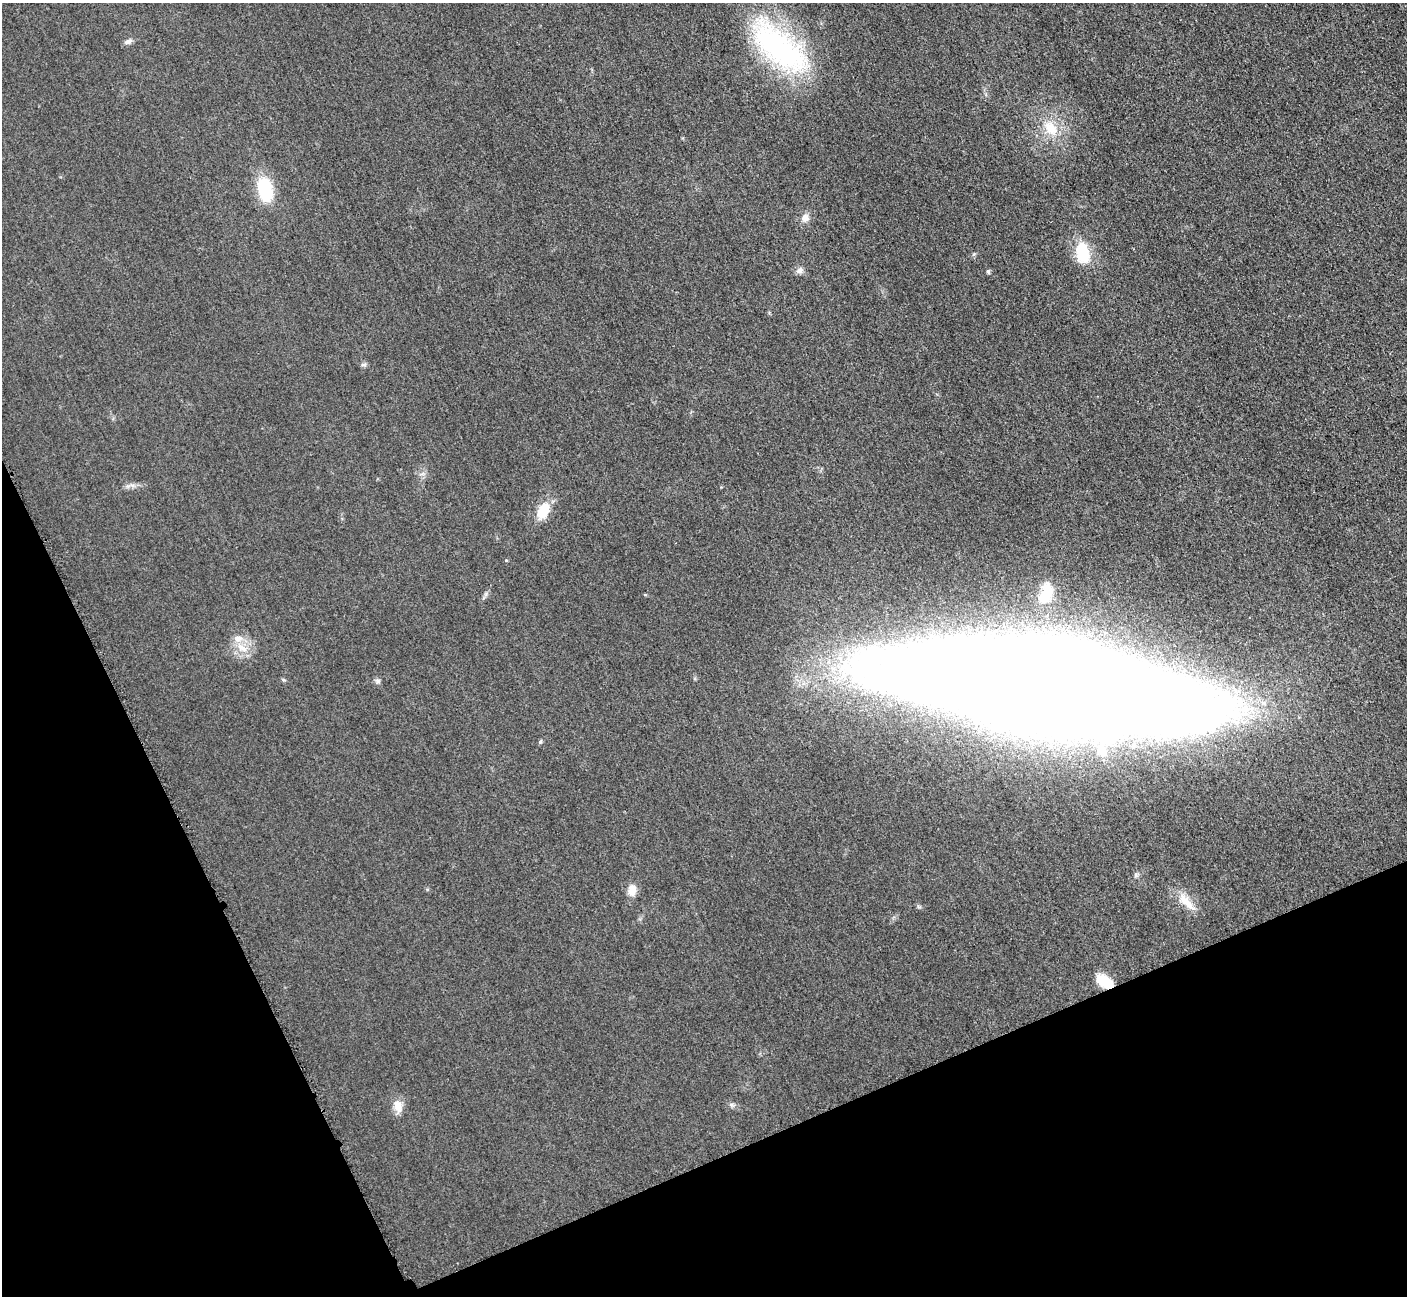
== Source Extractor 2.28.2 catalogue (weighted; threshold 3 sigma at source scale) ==
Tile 14 of 4 x 4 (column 2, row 4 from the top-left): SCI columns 1470-2874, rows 195-1488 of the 5705 x 5671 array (HDU 1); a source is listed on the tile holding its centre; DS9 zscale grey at full resolution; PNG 1409 x 1298 px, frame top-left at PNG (2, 3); no overlay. Shown black and unused: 22% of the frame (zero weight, under 3 of 5 exposures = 4% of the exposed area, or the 3 px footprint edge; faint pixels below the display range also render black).
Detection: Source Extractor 2.28.2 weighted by HDU 2 'WHT'; one run over the whole footprint, this tile lists its part. Background 0.0196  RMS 0.0051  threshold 0.0227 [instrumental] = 3 sigma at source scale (4.5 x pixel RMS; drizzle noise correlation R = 1.50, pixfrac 1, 0.05/0.05 arcsec/px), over >= 5 px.
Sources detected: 21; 1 inside a brighter listed object's ellipse — not listed separately; the other 20 listed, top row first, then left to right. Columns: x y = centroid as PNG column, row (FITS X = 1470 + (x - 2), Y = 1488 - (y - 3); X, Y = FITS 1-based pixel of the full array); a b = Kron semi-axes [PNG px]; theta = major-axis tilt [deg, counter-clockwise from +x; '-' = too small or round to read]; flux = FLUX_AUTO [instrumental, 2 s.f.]
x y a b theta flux
128 42 10 6 24 1.7
779 48 85 36 -42 89
1051 128 25 16 -46 12
265 190 25 14 -75 25
805 218 10 9 - 3.1
1082 252 24 15 -83 17
800 270 9 7 40 2.1
988 271 6 4 -89 0.74
364 365 9 4 1 1
543 511 18 12 63 12
1046 594 26 14 67 10
242 648 18 8 -26 5.5
283 680 6 3 17 0.57
378 681 7 6 - 1.2
1048 689 232 53 -7 4200
632 890 15 10 84 4.7
1186 902 29 10 -46 8.1
1105 981 18 10 -34 12
731 1105 7 5 -21 1.1
398 1106 17 11 -73 4.8
Overlapping masked pixels (flux is a lower limit): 1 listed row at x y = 1105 981
Unlisted compact peaks at least as high as the median listed source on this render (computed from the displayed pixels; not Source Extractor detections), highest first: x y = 540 742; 486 594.